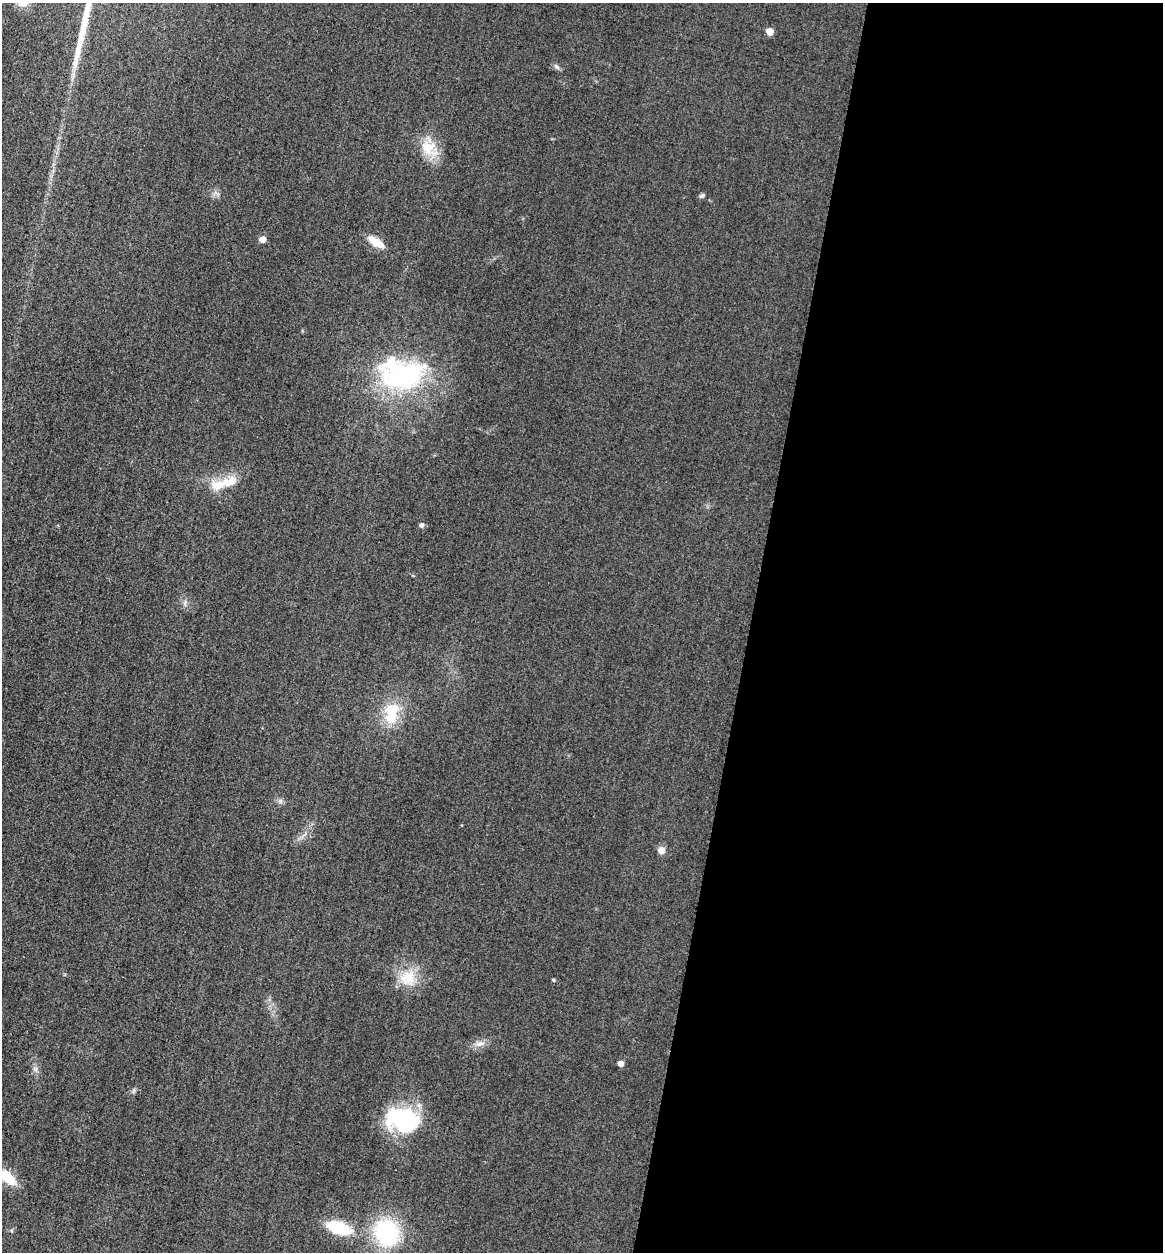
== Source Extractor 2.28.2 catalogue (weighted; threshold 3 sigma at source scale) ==
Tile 12 of 4 x 4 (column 4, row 3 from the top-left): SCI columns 3750-4910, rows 1271-2520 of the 5058 x 5038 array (HDU 1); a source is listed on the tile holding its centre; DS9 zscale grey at full resolution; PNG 1165 x 1254 px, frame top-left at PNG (2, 3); no overlay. Shown black and unused: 36% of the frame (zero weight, under 3 of 4 exposures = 3% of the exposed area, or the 3 px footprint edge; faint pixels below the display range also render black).
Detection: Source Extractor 2.28.2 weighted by HDU 2 'WHT'; one run over the whole footprint, this tile lists its part. Background 0.0723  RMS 0.017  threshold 0.0777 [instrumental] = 3 sigma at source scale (4.5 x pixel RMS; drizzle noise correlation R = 1.50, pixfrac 1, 0.05/0.05 arcsec/px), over >= 5 px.
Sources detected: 24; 1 long thin detection or spike segment (spike, bleed or trail) — not listed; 2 inside a brighter listed object's ellipse — not listed separately; the other 21 listed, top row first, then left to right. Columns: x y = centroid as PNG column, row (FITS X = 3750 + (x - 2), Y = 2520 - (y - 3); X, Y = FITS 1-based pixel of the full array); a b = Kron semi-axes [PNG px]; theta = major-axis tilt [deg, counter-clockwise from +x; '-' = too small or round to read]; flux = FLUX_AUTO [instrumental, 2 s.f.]
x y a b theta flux
770 31 5 5 - 29
556 67 10 5 -41 4.5
428 147 20 19 - 42
701 196 9 4 26 3
262 239 5 5 - 20
376 242 21 8 -31 25
404 375 66 38 5 250
228 482 26 13 17 35
422 525 5 5 - 6.3
185 602 7 4 57 4
391 714 30 18 81 59
661 850 9 8 - 9.9
408 978 23 22 - 45
553 980 5 3 - 1.7
480 1044 12 7 11 10
621 1063 5 4 - 14
134 1091 8 4 81 3.1
403 1120 38 26 -9 150
7 1177 30 12 -40 43
339 1228 20 10 -19 100
386 1233 23 19 -62 200
Overlapping masked pixels (flux is a lower limit): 1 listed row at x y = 404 375
Isophote crosses this tile's border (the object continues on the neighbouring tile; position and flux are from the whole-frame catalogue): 1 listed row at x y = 7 1177